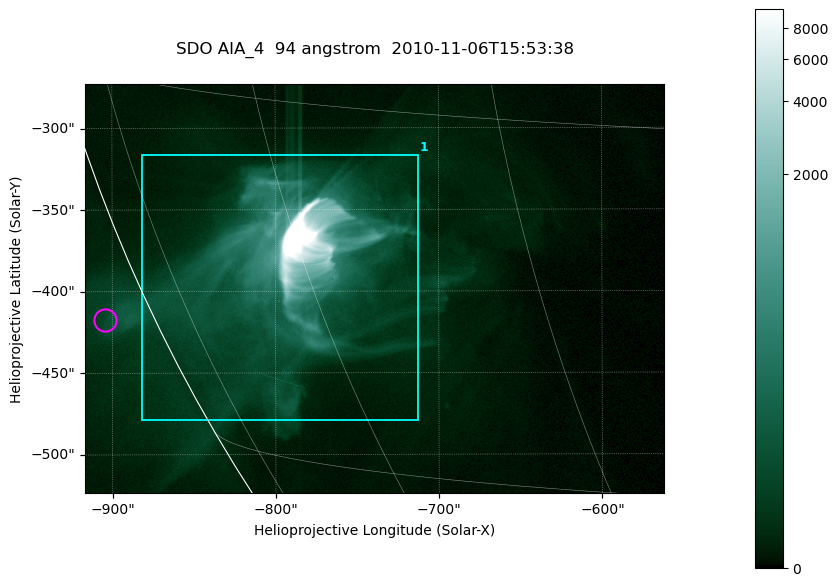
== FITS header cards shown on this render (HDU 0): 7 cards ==
TELESCOP= 'SDO     '           /
INSTRUME= 'AIA_4   '           /
WAVELNTH=                   94 /
WAVEUNIT= 'angstrom'           /
DATE-OBS= '2010-11-06T15:53:38.12' /
CTYPE1  = 'HPLN-TAN'           /
CTYPE2  = 'HPLT-TAN'           /

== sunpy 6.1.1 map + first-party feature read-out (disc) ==
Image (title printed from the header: SDO AIA_4  94 angstrom  2010-11-06T15:53:38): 591 x 417 px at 0.6 arcsec/px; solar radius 968 arcsec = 1614 px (partial field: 2.7% of the solar disc is inside the frame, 89% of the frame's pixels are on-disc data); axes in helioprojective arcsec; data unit not stated in the header (colour bar unlabelled)
Pointing: header CRPIX1/2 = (2053.81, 2042.90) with CRVAL1/2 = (0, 0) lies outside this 591 x 417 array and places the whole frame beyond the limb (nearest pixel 1.36 R_sun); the SolarSoft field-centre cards XCEN/YCEN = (-739.2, -398.4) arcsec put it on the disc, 769 arcsec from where CRPIX/CRVAL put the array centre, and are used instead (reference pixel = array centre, CRVAL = XCEN/YCEN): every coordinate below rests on XCEN/YCEN
Orientation: roll -0.138 deg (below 1 deg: not rotated)
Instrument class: DISC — disc imager (sunpy class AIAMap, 94 A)
Bright regions (active regions / flare kernels): reference = the on-disc median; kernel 5 px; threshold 5 sigma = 84.2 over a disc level ~15.5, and >= 1.15x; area >= 246 px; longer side >= 5 px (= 3 arcsec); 1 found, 1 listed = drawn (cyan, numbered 1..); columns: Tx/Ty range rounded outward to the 2 arcsec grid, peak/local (2 s.f.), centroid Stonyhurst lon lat
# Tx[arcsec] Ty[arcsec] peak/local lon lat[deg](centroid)
1 -882..-712 -480..-316 1056 -62 -22
Off-limb structures (1.02-1.3 R_sun): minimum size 123 px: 1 found; the strongest spans PA ~115 deg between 1.02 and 1.05 R_sun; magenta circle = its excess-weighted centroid (no pixel of it reaches 25% of the colour bar: the marked point is dim): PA ~115 deg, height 1.03 R_sun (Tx ~-904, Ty ~-418 arcsec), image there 2.1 x the reference